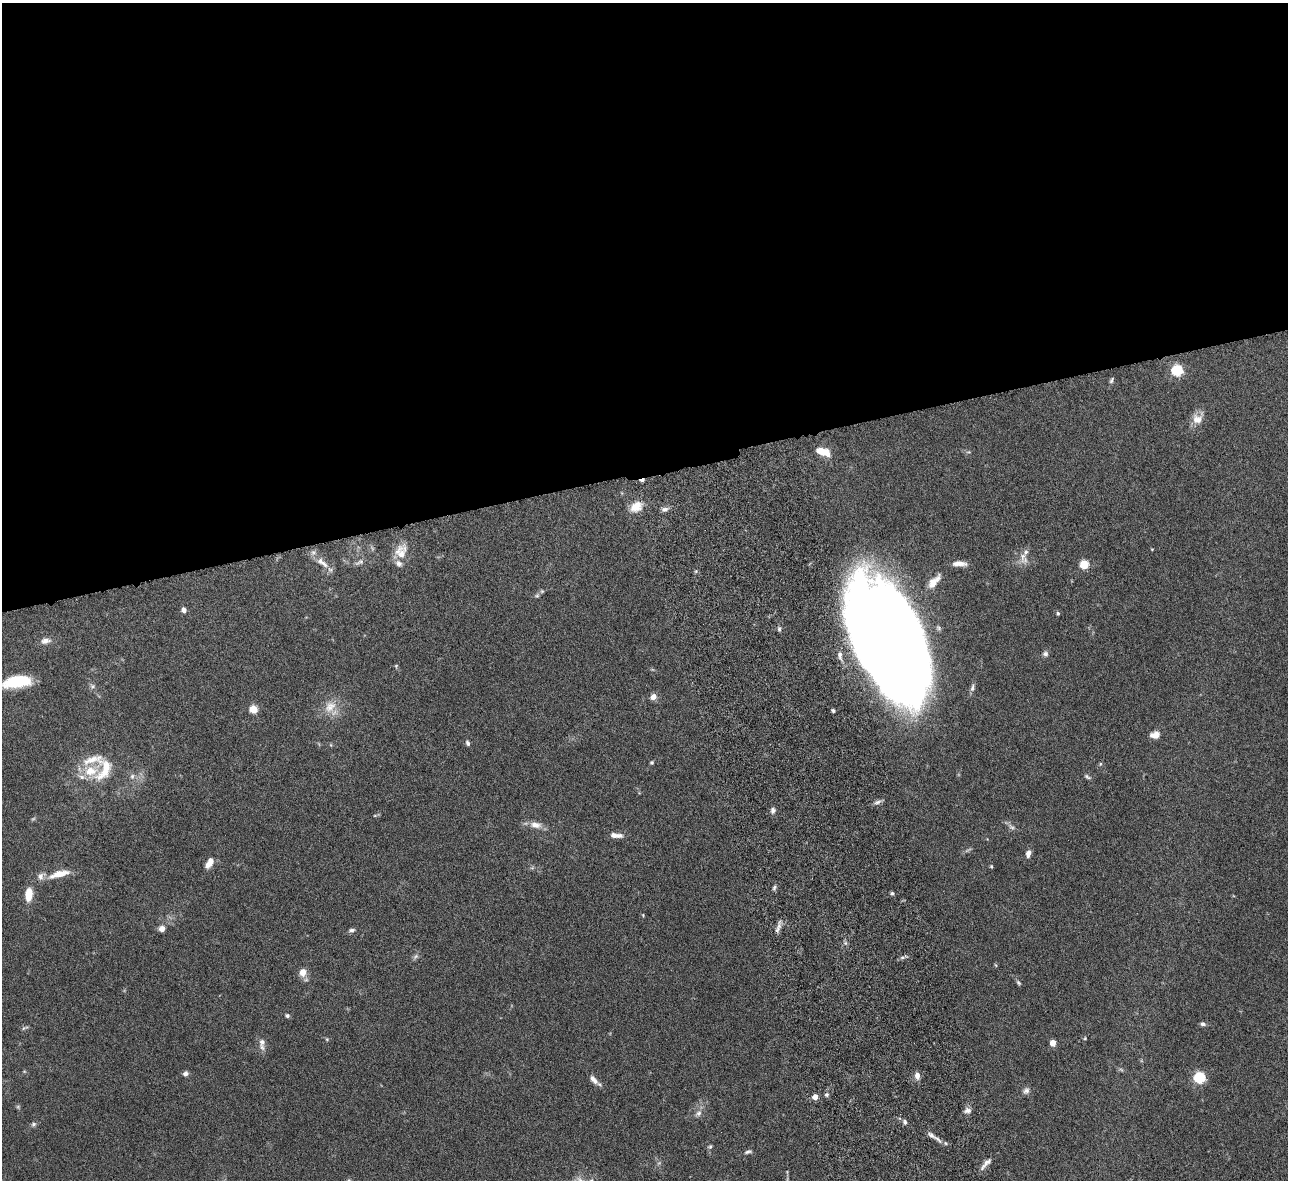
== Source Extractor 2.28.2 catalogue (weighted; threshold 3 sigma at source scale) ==
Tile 2 of 4 x 4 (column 2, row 1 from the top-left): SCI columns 1342-2627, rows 3820-4997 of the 5257 x 5162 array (HDU 1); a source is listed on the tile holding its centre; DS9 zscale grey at full resolution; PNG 1290 x 1182 px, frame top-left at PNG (2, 3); no overlay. Shown black and unused: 40% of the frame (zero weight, under 6 of 12 exposures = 3% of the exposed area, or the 3 px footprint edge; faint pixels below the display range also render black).
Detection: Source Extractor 2.28.2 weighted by HDU 2 'WHT'; one run over the whole footprint, this tile lists its part. Background 0.125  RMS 0.0034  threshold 0.0139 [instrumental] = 3 sigma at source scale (4.09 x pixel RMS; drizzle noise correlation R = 1.36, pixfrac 0.8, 0.05/0.05 arcsec/px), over >= 5 px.
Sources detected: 91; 2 too faint to see at this stretch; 1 inside a brighter object's white glare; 1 cosmic-ray / hot-pixel residue — not listed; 8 inside a brighter listed object's ellipse — not listed separately; the other 79 listed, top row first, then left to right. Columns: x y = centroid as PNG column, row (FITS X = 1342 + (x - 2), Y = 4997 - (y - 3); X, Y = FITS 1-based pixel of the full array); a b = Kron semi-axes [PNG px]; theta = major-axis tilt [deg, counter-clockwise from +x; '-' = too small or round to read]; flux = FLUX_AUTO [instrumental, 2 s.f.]
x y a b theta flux
1177 370 6 5 - 34
1111 380 9 5 62 0.61
1197 419 16 13 44 3.3
823 452 16 7 -18 4.7
636 507 17 12 38 4.3
665 509 10 5 15 1.1
401 551 23 16 69 5.2
313 553 8 7 - 1.1
1023 557 17 7 89 2.4
360 562 14 6 25 1.2
959 563 18 6 0 2.3
324 564 13 7 -52 2.1
1084 564 5 5 - 16
934 581 24 10 48 3.9
537 596 6 4 1 0.51
184 610 4 4 - 2
1058 613 5 5 - 0.52
779 629 6 5 - 0.61
45 641 12 7 6 1.8
887 642 112 52 -69 600
1045 654 7 7 - 0.99
396 666 5 4 - 0.35
18 682 26 10 8 15
92 687 7 5 17 0.69
972 688 12 5 77 1
653 697 8 7 - 1.7
330 707 20 14 49 5
253 709 5 5 - 9.4
833 710 4 3 - 0.52
1154 735 11 7 10 2.5
468 743 7 5 -65 0.74
652 762 5 5 - 0.46
1100 764 5 3 - 0.34
104 770 35 17 60 8.6
132 776 8 5 69 0.84
82 777 11 6 -13 1.5
1087 777 9 5 -33 0.64
877 802 10 5 24 1
773 810 7 6 - 1.1
375 815 6 4 19 0.37
535 825 17 9 -9 2.7
1011 827 11 6 -45 1.1
619 835 10 6 -8 1.4
1028 853 9 6 76 1.6
209 863 13 7 59 2.7
991 866 5 4 - 0.36
59 874 25 8 15 5
774 888 8 4 64 0.58
892 893 5 4 - 0.54
28 895 14 7 84 5.2
643 915 4 3 - 0.28
162 929 6 6 - 2
352 930 9 5 9 0.79
777 930 18 5 72 1.4
416 956 9 5 45 0.78
303 972 9 8 - 2.8
1018 983 7 4 -46 0.51
287 1016 5 5 - 0.59
1203 1024 7 5 -17 0.74
1085 1038 4 4 - 0.32
327 1039 5 3 - 0.33
262 1042 12 9 82 1.8
1053 1043 6 5 - 2.5
185 1073 6 5 - 1.1
917 1076 9 6 -85 1.7
1199 1078 5 5 - 35
594 1080 14 6 -48 1.9
1026 1091 10 7 54 1.1
827 1095 6 5 - 0.58
815 1097 5 5 - 2.5
18 1107 7 4 -72 0.43
967 1110 10 7 6 1.3
698 1113 10 7 42 1.4
905 1122 6 5 - 0.7
33 1124 7 6 - 0.68
931 1135 17 6 -39 1.7
710 1147 6 5 - 0.48
748 1152 10 5 16 0.71
985 1164 21 5 48 1.9
Isophote crosses this tile's border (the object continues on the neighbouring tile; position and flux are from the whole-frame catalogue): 1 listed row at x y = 18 682